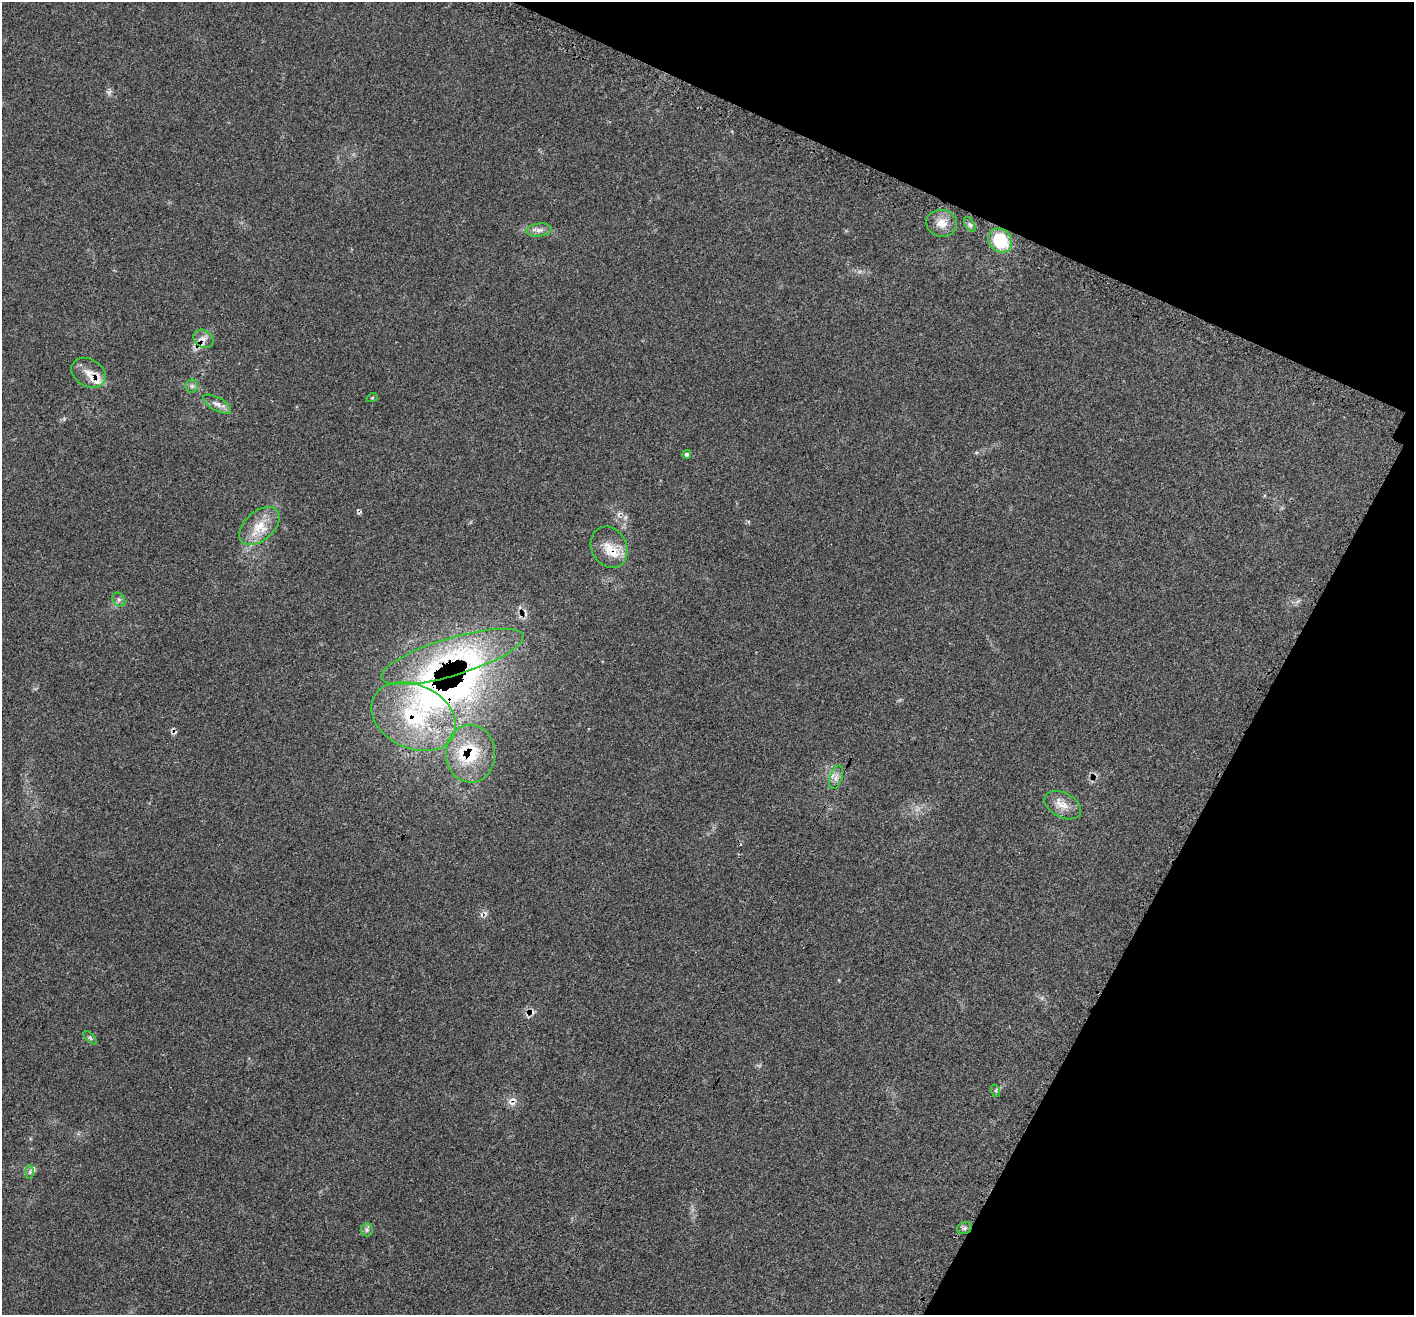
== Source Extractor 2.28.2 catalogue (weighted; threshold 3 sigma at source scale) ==
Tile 8 of 4 x 4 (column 4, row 2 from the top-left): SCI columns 4261-5672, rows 2934-4246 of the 5693 x 5706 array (HDU 1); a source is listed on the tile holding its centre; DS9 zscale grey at full resolution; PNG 1416 x 1317 px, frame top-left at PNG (2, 2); each listed source drawn as its Kron ellipse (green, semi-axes under 4 px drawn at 4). Shown black and unused: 22% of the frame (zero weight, under 3 of 4 exposures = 2% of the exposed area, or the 3 px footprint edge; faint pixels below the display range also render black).
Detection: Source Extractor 2.28.2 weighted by HDU 2 'WHT'; one run over the whole footprint, this tile lists its part. Background 0.0705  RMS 0.0055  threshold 0.0249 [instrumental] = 3 sigma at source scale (4.5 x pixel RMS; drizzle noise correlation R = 1.50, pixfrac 1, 0.05/0.05 arcsec/px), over >= 5 px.
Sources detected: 30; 1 rendered entirely black (masked); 3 cosmic-ray / hot-pixel residue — neither listed nor drawn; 3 inside a brighter listed object's ellipse — not listed separately; the other 23 listed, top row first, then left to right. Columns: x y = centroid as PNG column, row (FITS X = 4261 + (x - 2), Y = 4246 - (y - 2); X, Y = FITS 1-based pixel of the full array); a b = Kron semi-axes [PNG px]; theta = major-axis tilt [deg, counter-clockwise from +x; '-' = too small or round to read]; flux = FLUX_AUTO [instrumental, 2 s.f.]
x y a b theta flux
942 223 15 13 -10 6.5
970 225 8 4 -59 1.4
539 230 13 6 6 2.7
1000 240 13 11 -49 25
203 339 11 8 -33 3.4
89 373 18 13 -28 7.5
192 386 6 6 - 1.5
372 398 5 3 - 0.54
217 404 15 6 -29 3.2
687 455 4 4 - 1.7
259 526 24 14 42 12
609 547 21 17 -62 9.7
119 599 7 6 - 1.4
452 657 74 19 17 53
414 717 44 31 -25 50
470 754 29 24 -88 28
836 777 12 6 71 2.6
1063 805 19 12 -27 6.6
90 1038 8 3 -45 0.81
996 1091 6 4 -72 0.81
30 1172 7 4 89 1.1
964 1228 8 6 21 1.5
367 1230 6 6 - 1.3
Overlapping masked pixels (flux is a lower limit): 5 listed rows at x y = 89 373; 609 547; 452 657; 414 717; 470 754